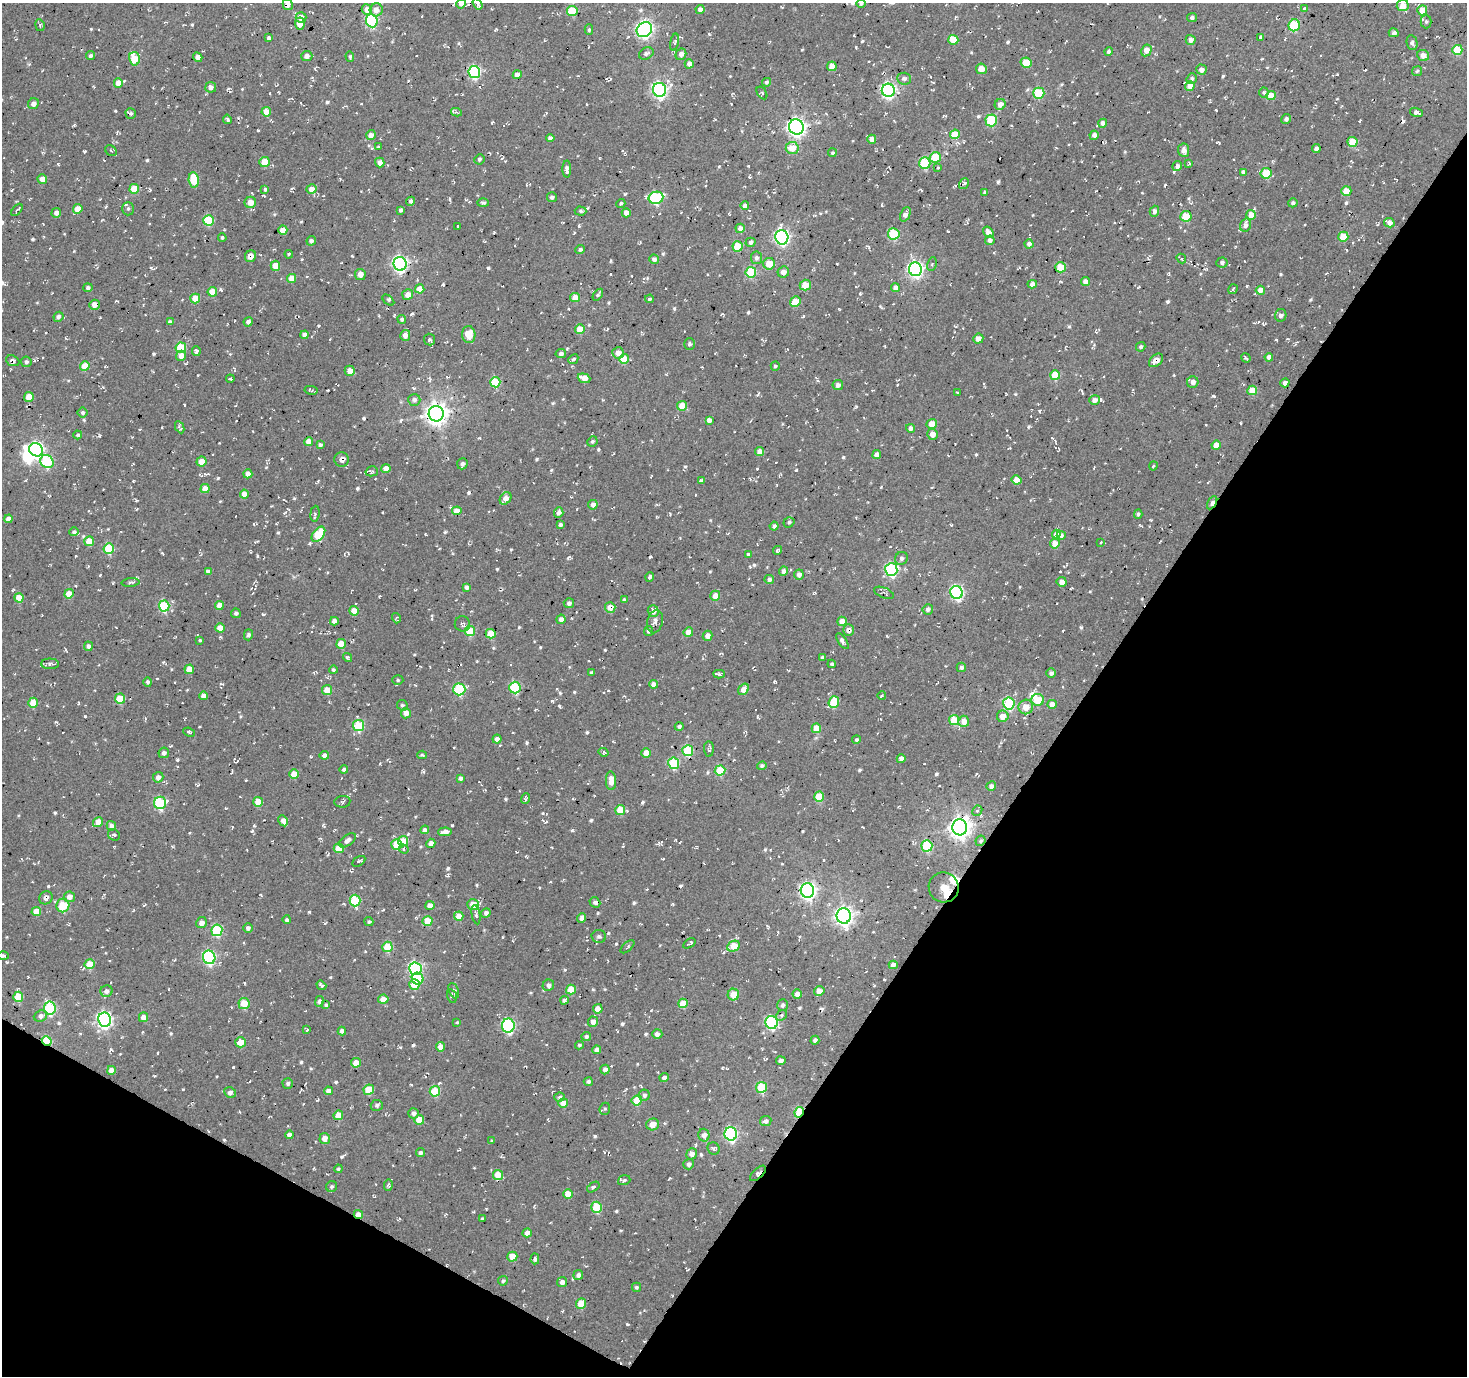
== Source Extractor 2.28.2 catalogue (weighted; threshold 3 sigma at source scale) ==
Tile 15 of 4 x 4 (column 3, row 4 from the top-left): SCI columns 2934-4398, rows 254-1627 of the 5863 x 5936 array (HDU 1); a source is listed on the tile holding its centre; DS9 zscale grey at full resolution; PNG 1469 x 1378 px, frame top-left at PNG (2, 3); each listed source drawn as its Kron ellipse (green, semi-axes under 4 px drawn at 4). Shown black and unused: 32% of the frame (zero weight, under 2 of 3 exposures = <1% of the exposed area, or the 3 px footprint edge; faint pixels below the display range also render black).
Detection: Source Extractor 2.28.2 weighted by HDU 2 'WHT'; one run over the whole footprint, this tile lists its part. Background -0.0241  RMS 0.0085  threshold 0.0381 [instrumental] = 3 sigma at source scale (4.5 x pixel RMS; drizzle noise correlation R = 1.50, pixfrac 1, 0.0396/0.0396 arcsec/px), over >= 5 px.
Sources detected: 1040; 3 inside a brighter object's white glare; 53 cosmic-ray / hot-pixel residue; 2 long thin detections or spike segments (spike, bleed or trail) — neither listed nor drawn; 3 inside a brighter listed object's ellipse — not listed separately; of the other 979, all 500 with FLUX_AUTO >= 1.46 (the completeness limit of this list) listed and drawn (479 fainter detections not listed), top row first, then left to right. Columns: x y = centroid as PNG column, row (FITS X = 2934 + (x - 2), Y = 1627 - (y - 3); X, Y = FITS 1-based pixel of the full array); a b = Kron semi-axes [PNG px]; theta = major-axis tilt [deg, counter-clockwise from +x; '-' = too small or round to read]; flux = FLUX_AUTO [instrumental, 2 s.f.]
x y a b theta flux
861 3 4 4 - 2
461 4 5 4 - 3.2
477 4 6 4 -56 3.4
288 5 5 5 - 4.9
1403 6 6 5 - 9.7
700 9 4 4 - 3.8
1305 9 4 3 - 6
367 10 5 5 - 7.2
376 10 6 6 - 7.9
1422 10 5 5 - 13
572 11 5 5 - 34
301 17 5 5 - 6.4
1192 18 5 4 - 2
372 21 6 6 - 94
1426 22 7 5 -89 1.7
300 24 6 5 - 7
40 25 6 4 -82 1.5
1294 25 6 5 - 43
589 30 5 4 - 1.6
644 30 8 7 - 270
1394 33 5 4 - 4.5
1261 37 3 3 - 2.2
269 38 4 3 - 1.8
953 40 5 5 - 18
1191 40 5 5 - 3.9
675 42 9 4 78 1.5
1412 43 7 5 -78 2.5
1146 50 6 5 - 11
1457 50 5 5 - 33
1109 51 4 4 - 2
646 53 7 5 28 2.6
681 54 6 5 - 4.2
1423 55 6 5 - 7.1
90 56 5 4 - 1.9
307 56 5 5 - 4.1
198 57 5 4 - 4.3
350 57 5 4 - 1.5
134 59 7 5 -77 26
1026 63 5 5 - 23
689 64 4 4 - 4.9
832 66 5 4 - 14
981 69 5 5 - 11
1201 69 5 5 - 4.7
1417 71 5 4 - 1.5
474 72 6 6 - 110
517 75 4 4 - 6.6
904 79 7 6 - 2.5
1192 79 5 5 - 2
766 82 4 4 - 2
118 83 4 4 - 8.4
1190 86 5 5 - 8
211 87 5 5 - 4
659 90 7 6 - 240
888 90 6 6 - 210
1264 92 5 5 - 1.8
762 93 7 4 -57 1.5
1039 93 5 5 - 39
1271 95 5 4 - 16
33 104 6 5 - 3.7
1000 104 6 5 - 5.4
266 112 4 4 - 9.3
456 112 5 4 - 2.1
1416 112 7 4 -17 3.8
131 113 5 5 - 1.7
227 119 5 3 - 2.6
1286 119 5 4 - 2.7
991 120 6 5 - 38
1103 123 4 4 - 4.7
796 127 7 7 - 350
955 134 5 4 - 24
371 135 5 5 - 5.9
1094 135 4 4 - 3.5
550 138 4 4 - 2.8
872 139 4 4 - 6.4
1352 142 5 5 - 30
379 146 4 3 - 1.7
792 148 6 6 - 15
1316 149 4 4 - 2.8
1184 150 7 5 -83 4.7
111 151 6 5 - 1.5
832 153 4 4 - 1.5
935 157 5 5 - 28
479 159 5 5 - 1.9
265 162 5 5 - 16
380 163 5 4 - 5.2
925 163 6 5 - 51
1189 164 3 3 - 1.5
1177 166 5 4 - 3.5
938 168 4 3 - 1.6
567 169 8 4 -89 3.8
1243 172 4 4 - 3
1266 173 5 5 - 27
42 179 5 4 - 7.5
194 180 8 5 -82 29
964 184 6 4 55 2
134 189 5 5 - 20
265 189 4 3 - 1.6
311 189 5 4 - 7.6
1346 191 5 4 - 18
985 192 4 3 - 2
552 197 5 5 - 2.2
656 198 7 6 - 93
411 201 4 4 - 2.7
250 202 5 5 - 9.5
483 203 6 4 -1 1.7
1293 203 5 4 - 2.6
621 204 5 4 - 1.8
745 206 4 4 - 5.1
78 209 5 4 - 13
128 209 6 5 - 2
17 210 7 3 50 1.6
401 210 4 3 - 2.2
580 211 6 4 -3 1.6
1154 211 5 4 - 3.7
56 213 5 4 - 4.2
626 213 4 4 - 5.5
905 214 8 5 66 4.4
1251 215 5 5 - 11
1186 216 5 5 - 22
208 220 5 5 - 40
1389 223 5 4 - 6.3
1245 225 7 5 72 6
458 226 4 3 - 2.3
740 228 5 4 - 5.8
283 230 4 4 - 9.8
988 232 6 4 -55 6.3
894 234 5 5 - 45
222 237 4 4 - 1.7
782 237 7 6 - 220
1343 237 5 5 - 21
990 240 5 4 - 3.3
311 241 5 4 - 2.8
751 242 5 4 - 2.8
1029 244 4 4 - 3.3
738 246 5 5 - 29
580 249 5 4 - 2.1
289 254 4 3 - 1.6
250 256 6 5 - 6.9
756 258 6 6 - 3
1181 258 5 3 - 1.7
654 259 5 4 - 3.1
1222 263 5 5 - 2.1
400 264 7 6 - 240
769 264 6 6 - 17
932 264 7 4 79 1.6
275 266 5 5 - 14
1061 267 5 5 - 23
915 269 7 6 - 260
751 272 5 5 - 43
783 272 6 5 - 6.1
360 274 5 5 - 7.1
292 278 4 4 - 13
1085 282 4 4 - 6.6
1032 284 5 4 - 5.2
805 285 5 5 - 15
88 288 4 4 - 2.4
895 288 4 4 - 4.4
420 289 4 4 - 9.7
1233 289 5 3 - 2
1260 290 4 4 - 6.6
212 292 5 5 - 16
408 294 5 5 - 7.8
598 295 6 3 52 1.5
195 298 5 5 - 18
575 298 5 4 - 9.7
650 299 4 3 - 1.6
388 300 7 3 -40 1.7
795 302 6 5 - 18
94 305 5 5 - 7.1
1281 315 6 5 - 3.3
58 317 5 4 - 1.8
402 319 4 4 - 1.8
170 322 4 4 - 2.7
248 322 4 4 - 3
580 329 5 4 - 17
305 335 4 4 - 5.1
405 335 5 5 - 5.2
469 335 8 6 -86 17
978 339 5 5 - 4.9
429 340 6 5 - 2.3
690 344 6 5 - 2.3
1141 347 5 4 - 2
181 348 5 5 - 36
196 351 5 4 - 2.9
618 353 6 5 - 6.7
561 354 5 4 - 2.7
181 356 5 5 - 6.1
1269 357 4 4 - 5.3
1246 358 5 3 - 1.7
573 359 5 4 - 1.9
624 359 5 5 - 22
1156 360 8 5 41 6
13 361 7 5 -23 3.3
26 362 5 5 - 2.6
85 366 5 4 - 17
775 366 4 4 - 1.7
350 371 5 5 - 7.1
1055 375 5 5 - 26
584 378 6 4 -19 13
230 379 4 3 - 1.9
495 382 5 5 - 45
1193 382 6 5 - 4.6
1285 383 4 4 - 4.2
838 385 5 5 - 3.6
311 390 6 3 -10 1.5
1252 390 5 4 - 15
957 392 3 3 - 1.6
29 397 5 5 - 11
414 400 6 6 - 3
1095 400 5 5 - 4
682 406 5 4 - 15
83 413 5 5 - 2
436 414 8 7 - 680
709 420 4 4 - 4.5
932 424 5 5 - 11
180 427 6 4 -63 2.3
910 428 4 4 - 3.5
933 434 5 5 - 8.3
78 435 4 4 - 1.9
592 441 5 5 - 2
309 442 4 4 - 9
320 445 4 4 - 2.2
1216 445 4 4 - 9.7
36 450 7 6 - 190
760 452 4 4 - 8.4
877 455 4 4 - 4.9
342 460 7 7 - 5.1
47 462 7 6 - 65
201 462 5 5 - 10
462 464 6 5 - 3.2
1153 466 4 3 - 1.6
386 468 4 4 - 8.3
372 471 6 5 - 1.6
248 474 4 4 - 6.3
702 480 3 3 - 34
1016 480 5 4 - 9.5
205 489 4 4 - 11
244 494 4 4 - 7.2
506 498 7 5 53 7.8
1212 503 7 3 59 9.9
593 505 5 4 - 4.6
457 511 5 4 - 11
559 512 5 4 - 4
315 514 8 4 84 1.6
1138 514 4 4 - 1.6
8 519 4 4 - 5
789 522 5 5 - 1.7
560 525 4 3 - 2.4
774 526 4 4 - 2.7
74 532 5 4 - 2
318 534 8 5 53 33
1056 534 4 4 - 5.9
1061 535 4 4 - 1.9
89 541 5 5 - 16
1101 542 3 3 - 1.5
1055 544 5 5 - 12
109 549 5 5 - 41
778 550 5 4 - 1.9
748 554 4 4 - 1.9
901 558 7 6 - 2.6
891 569 6 6 - 120
784 571 4 4 - 4.3
208 572 4 4 - 3
799 574 5 5 - 5
650 577 5 3 - 2.5
769 579 5 4 - 2.8
131 582 9 4 4 1.9
1062 582 5 5 - 5.9
467 587 4 4 - 2.4
956 592 6 6 - 140
884 593 10 5 -21 1.8
69 594 5 4 - 16
715 596 5 5 - 9.9
19 598 4 4 - 14
624 600 4 4 - 1.6
569 603 5 5 - 3
219 605 4 4 - 8.1
164 606 5 5 - 63
610 607 5 5 - 8.3
928 609 5 5 - 3.1
354 611 4 4 - 9.5
653 611 6 5 - 7.1
236 613 5 4 - 2.3
396 618 5 3 - 1.6
561 619 5 4 - 4
334 621 4 4 - 4.4
842 621 5 4 - 9.7
655 622 12 7 76 4.3
462 624 8 7 - 2.9
220 628 5 4 - 11
848 630 6 5 - 5
470 631 5 5 - 26
648 631 5 4 - 2.2
688 632 5 4 - 8.8
491 634 5 5 - 19
248 635 5 4 - 2.2
707 636 5 5 - 5.9
200 640 3 3 - 1.7
842 641 9 4 -55 3.3
341 644 5 4 - 14
89 646 4 4 - 3.4
348 657 5 3 - 2.3
822 657 4 3 - 2.1
50 664 9 5 -1 3.9
832 664 4 4 - 1.8
961 667 5 4 - 2.9
189 669 5 4 - 13
333 670 4 4 - 1.5
591 672 3 3 - 1.6
1051 673 5 4 - 2.5
719 674 6 3 -3 1.9
398 680 5 5 - 1.5
148 682 5 4 - 2
654 684 4 4 - 4.5
515 688 6 5 - 64
459 689 6 6 - 61
744 689 6 4 56 8.3
327 690 5 5 - 16
203 696 4 4 - 4.5
882 696 4 3 - 2.1
120 699 5 5 - 27
1038 700 6 6 - 19
834 702 6 5 - 32
33 703 5 5 - 18
1009 703 6 5 - 78
1052 704 4 4 - 8
402 705 5 5 - 1.8
1026 707 7 7 - 10
406 713 5 5 - 6.3
1003 716 6 5 - 8.3
954 720 5 5 - 31
964 721 5 5 - 8.9
359 726 5 5 - 46
679 726 4 4 - 2.1
816 728 5 4 - 13
189 732 6 4 -23 1.5
497 739 4 4 - 3.8
856 740 4 4 - 1.5
709 749 7 5 -85 1.7
688 751 5 5 - 47
604 752 5 4 - 1.5
164 753 5 5 - 2.7
646 753 5 5 - 8.7
324 755 4 4 - 3.6
422 755 5 4 - 1.5
901 759 4 4 - 6.3
674 763 5 5 - 54
762 766 5 4 - 2.1
344 769 4 4 - 1.7
720 770 5 5 - 30
294 774 5 4 - 15
158 777 5 5 - 4.7
460 778 4 4 - 2.6
611 781 9 5 -86 11
991 786 5 4 - 3.6
819 797 5 5 - 24
526 799 5 3 - 1.6
258 802 5 5 - 18
342 802 8 5 7 2
160 803 6 6 - 76
620 810 5 5 - 21
977 811 5 4 - 1.9
283 821 6 4 -62 5.5
98 822 5 4 - 11
111 826 5 4 - 4.3
960 827 8 7 - 640
425 830 4 4 - 4.6
445 832 7 4 3 5.8
114 835 6 5 - 1.9
347 840 10 5 35 4.3
403 841 5 5 - 18
981 841 5 4 - 1.9
431 843 5 4 - 4.6
397 844 5 5 - 30
927 846 5 5 - 51
339 848 5 5 - 13
404 849 5 4 - 1.5
359 861 7 4 32 1.7
944 887 15 14 - 48
807 890 7 7 - 280
69 897 5 5 - 6
46 898 7 6 - 4.4
355 901 6 5 - 55
595 902 6 5 - 2.1
473 904 6 5 - 13
63 905 7 6 - 28
430 905 4 4 - 5.3
36 911 5 4 - 12
486 913 5 4 - 2.9
476 915 10 4 -79 1.9
459 916 5 4 - 10
844 916 8 7 - 410
582 918 4 4 - 3.9
287 920 4 4 - 1.7
428 921 5 5 - 17
369 922 4 4 - 1.6
201 923 5 5 - 4.5
248 928 5 4 - 2.4
217 930 6 5 - 57
599 936 7 6 - 2.1
689 943 7 3 32 1.8
733 946 6 5 - 19
387 947 5 5 - 28
627 947 8 4 42 1.5
3 956 5 4 - 1.8
209 957 7 6 - 140
90 964 5 5 - 21
893 965 4 4 - 4.9
415 969 6 6 - 150
418 979 6 5 - 24
321 985 5 3 - 1.8
414 985 5 5 - 21
548 985 6 5 - 3.2
571 990 5 5 - 19
106 991 6 5 - 3.9
454 991 8 4 -65 2
819 991 5 5 - 6
797 994 4 4 - 5.6
733 995 6 5 - 15
452 996 7 4 -72 1.7
18 997 5 5 - 26
383 999 5 4 - 7.4
564 1000 4 3 - 2.2
320 1002 5 3 - 3.1
683 1003 5 4 - 18
244 1004 5 5 - 19
326 1005 3 3 - 1.6
782 1005 6 5 - 2.4
50 1008 6 6 - 90
598 1009 5 4 - 9.2
781 1015 6 4 37 1.5
40 1016 7 5 22 3.5
143 1017 5 4 - 8.1
104 1020 7 6 - 260
457 1022 3 3 - 2
593 1022 5 5 - 6.2
772 1022 6 6 - 110
508 1026 7 6 - 120
307 1030 3 3 - 1.8
342 1031 4 4 - 3.3
657 1034 5 4 - 3.4
586 1036 5 4 - 2
815 1040 4 4 - 2.4
47 1041 5 4 - 58
241 1042 5 5 - 16
579 1045 4 4 - 1.5
440 1047 5 4 - 6.4
597 1050 4 4 - 4.3
781 1061 5 4 - 3.1
356 1063 5 5 - 10
605 1069 5 4 - 3.8
111 1070 4 4 - 6.9
664 1078 4 4 - 3.6
588 1082 4 4 - 2.4
288 1083 5 5 - 2
762 1087 5 5 - 37
369 1090 5 5 - 24
328 1091 4 4 - 4.4
435 1091 5 5 - 30
230 1093 6 5 - 4.4
644 1095 5 5 - 2.7
559 1097 5 4 - 1.8
637 1100 5 5 - 17
563 1103 5 4 - 10
377 1105 6 5 - 2.5
605 1109 6 5 - 1.5
799 1112 5 4 - 40
413 1113 5 5 - 3.1
338 1115 5 4 - 14
419 1120 5 5 - 14
766 1121 6 5 - 3.2
652 1124 6 5 - 8.5
731 1134 7 6 - 140
289 1135 4 4 - 3.2
704 1135 6 5 - 5.6
325 1138 5 5 - 6.3
492 1140 4 4 - 1.5
714 1148 6 5 - 1.7
421 1153 4 4 - 2.6
692 1154 6 5 - 4.5
689 1164 5 5 - 2.9
338 1169 4 3 - 1.5
758 1173 10 5 44 4
498 1175 5 5 - 15
624 1180 6 5 - 1.7
388 1185 6 4 85 1.5
332 1186 6 5 - 1.8
593 1187 7 4 35 1.7
568 1194 5 4 - 9.6
596 1207 5 5 - 37
358 1215 5 4 - 7.5
482 1219 4 3 - 1.9
527 1233 5 4 - 5.7
512 1257 5 5 - 13
535 1259 5 4 - 2.3
578 1275 5 4 - 3
503 1281 5 4 - 1.7
562 1282 5 5 - 4.2
636 1287 4 4 - 1.8
581 1304 5 5 - 19
Overlapping masked pixels (flux is a lower limit): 18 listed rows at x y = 288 5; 198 57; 991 120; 250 256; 94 305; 1156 360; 13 361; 1212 503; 610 607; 848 630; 46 898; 683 1003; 40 1016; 47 1041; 799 1112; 758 1173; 568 1194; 358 1215
Isophote crosses this tile's border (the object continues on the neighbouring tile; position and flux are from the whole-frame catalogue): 5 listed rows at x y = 861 3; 461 4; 477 4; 288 5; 3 956